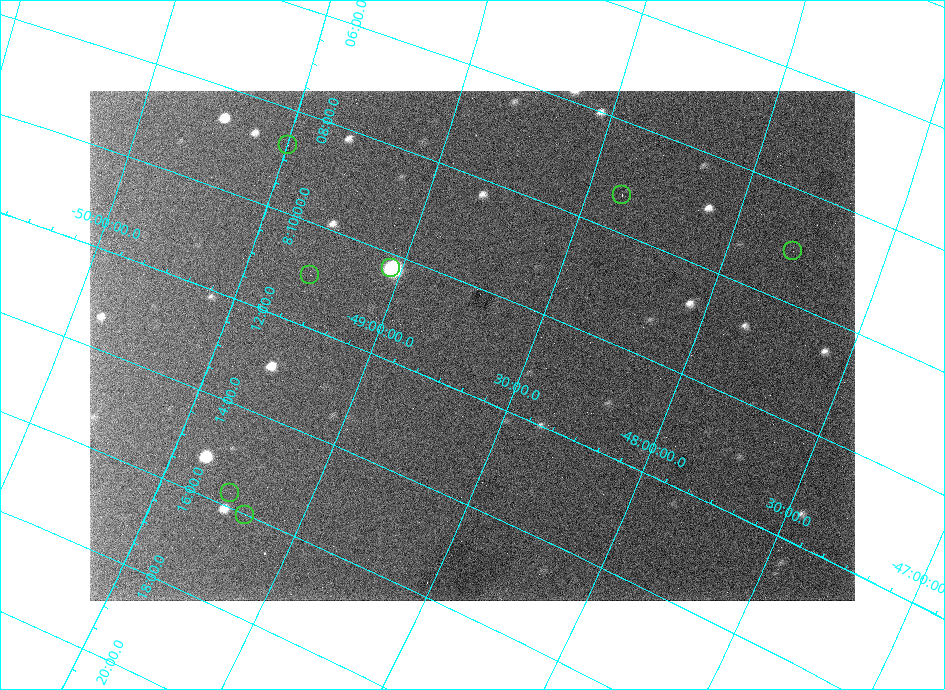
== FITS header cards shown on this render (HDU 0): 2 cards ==
NAXIS1  =                  765 /
NAXIS2  =                  510 /

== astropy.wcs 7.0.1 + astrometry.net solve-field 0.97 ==
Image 765 x 510 px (HDU 0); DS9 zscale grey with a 90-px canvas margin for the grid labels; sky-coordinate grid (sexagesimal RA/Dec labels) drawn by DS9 from the SOLVED WCS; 7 Tycho-2 reference stars matched to detected sources circled (green)
Header WCS: none
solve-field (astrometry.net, Tycho-2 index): SOLVED blind (the file carries no WCS)
Solved WCS: RA---TAN-SIP/DEC--TAN-SIP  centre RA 08:11:05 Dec -48:41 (122.77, -48.69 deg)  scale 12.2 x 11.6 arcsec/px (non-square pixels)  FOV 155.3' x 98.5'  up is -112 deg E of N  parity flipped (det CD > 0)
(file carries no celestial WCS; the grid is the blind solution)
Tycho-2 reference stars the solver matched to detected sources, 7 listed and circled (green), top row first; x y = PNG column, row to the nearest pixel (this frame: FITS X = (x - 90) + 1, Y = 510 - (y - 91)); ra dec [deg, ICRS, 3 dp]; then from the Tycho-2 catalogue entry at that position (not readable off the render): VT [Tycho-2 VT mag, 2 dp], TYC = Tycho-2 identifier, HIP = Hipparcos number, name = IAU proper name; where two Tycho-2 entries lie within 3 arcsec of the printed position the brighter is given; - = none
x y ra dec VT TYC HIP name
288 145 122.173 -49.497 8.19 8144-1295-1 39873 -
622 195 121.831 -48.386 6.81 8140-3692-1 39738 -
793 251 121.773 -47.794 6.94 8140-3427-1 39716 -
391 268 122.567 -49.035 7.29 8144-1134-1 40011 -
310 275 122.748 -49.284 7.86 8144-3523-1 40059 -
230 493 123.934 -49.264 7.79 8157-1432-1 - -
245 515 124.006 -49.185 8.29 8157-390-1 40490 -